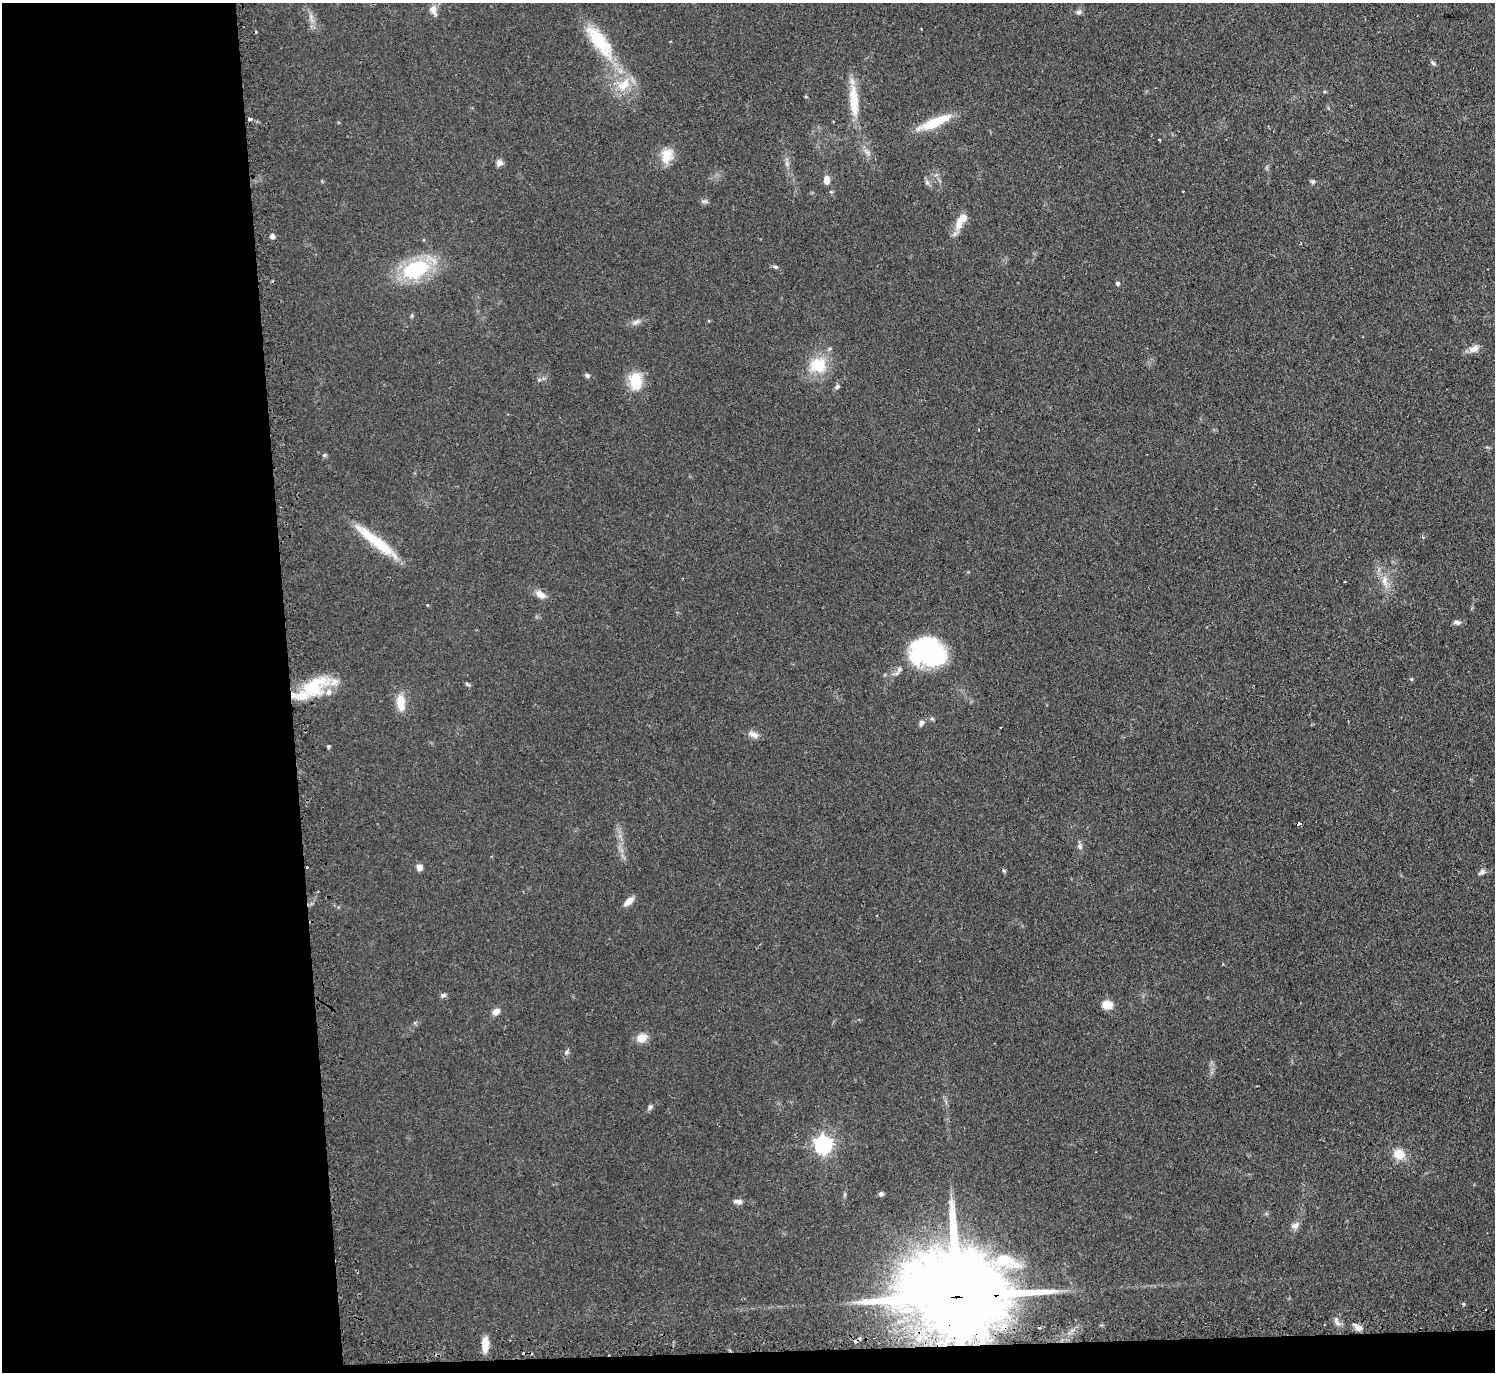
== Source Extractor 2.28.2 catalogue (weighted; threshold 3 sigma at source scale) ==
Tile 7 of 3 x 3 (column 1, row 3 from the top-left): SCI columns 27-1519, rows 150-1519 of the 4533 x 4505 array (HDU 1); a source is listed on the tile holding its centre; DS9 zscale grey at full resolution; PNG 1497 x 1374 px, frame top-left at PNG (2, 3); no overlay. Shown black and unused: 21% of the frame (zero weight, under 2 of 3 exposures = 4% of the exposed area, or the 3 px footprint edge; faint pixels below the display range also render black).
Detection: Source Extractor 2.28.2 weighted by HDU 2 'WHT'; one run over the whole footprint, this tile lists its part. Background 0.0924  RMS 0.0061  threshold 0.0274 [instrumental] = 3 sigma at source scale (4.5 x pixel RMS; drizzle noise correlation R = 1.50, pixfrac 1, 0.05/0.05 arcsec/px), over >= 5 px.
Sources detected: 75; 6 cosmic-ray / hot-pixel residue — not listed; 4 inside a brighter listed object's ellipse — not listed separately; the other 65 listed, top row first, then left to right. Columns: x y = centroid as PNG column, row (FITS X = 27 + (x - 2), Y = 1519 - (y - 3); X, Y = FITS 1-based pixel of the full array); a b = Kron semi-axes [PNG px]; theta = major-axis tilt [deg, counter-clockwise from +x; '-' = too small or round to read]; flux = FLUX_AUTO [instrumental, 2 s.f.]
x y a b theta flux
433 10 15 8 -72 3.7
1078 12 8 6 2 1.6
311 16 9 4 90 2
921 29 2 2 - 0.46
599 41 50 16 -53 35
1433 63 7 5 -38 1.2
623 84 20 13 43 13
854 100 43 10 -86 17
833 122 2 2 - 0.51
934 123 40 10 23 19
1159 140 3 3 - 1
667 156 21 13 72 9.9
499 163 9 8 - 2.5
787 163 9 4 -81 1.9
827 180 10 7 86 4.3
1313 181 5 5 - 1.3
927 182 8 6 -68 1.6
704 201 8 6 1 1.5
959 223 20 9 74 7.8
272 236 5 5 - 2.3
775 267 7 5 -20 1.1
416 269 31 18 21 46
1117 283 5 4 - 1.4
636 322 11 6 25 2.4
1474 349 14 9 21 4.3
818 365 26 21 12 19
587 375 7 5 -27 1.3
635 381 18 13 -83 17
837 387 6 5 - 1.6
324 455 5 5 - 0.91
370 537 52 13 -36 22
1384 581 16 8 -87 5.7
540 594 14 8 -37 4.5
427 605 4 3 - 0.77
1457 622 9 6 1 2.1
928 653 34 24 -19 88
899 669 10 6 69 2.2
1411 679 5 4 - 0.67
313 687 37 21 29 32
401 702 22 10 -84 10
932 719 6 4 -18 0.87
921 723 7 5 63 2
753 735 15 7 -22 3.5
328 746 4 4 - 1.1
1299 824 4 3 - 5.3
1080 846 8 6 -47 1.6
419 867 7 7 - 2.8
1004 871 7 4 -59 0.86
1482 872 10 5 32 1.8
629 901 12 6 43 5.2
443 995 8 5 1 1.4
1107 1005 12 9 -9 6.9
496 1011 9 7 32 3.8
642 1038 12 10 17 6.4
567 1052 7 5 28 1.3
650 1107 8 5 74 1.4
823 1145 7 7 - 240
1399 1154 15 13 -20 8.4
881 1194 5 5 - 1.9
738 1201 12 6 -4 2.7
1295 1226 12 8 42 2.9
957 1296 54 19 1 18000
1337 1322 14 5 -57 2.6
1357 1327 13 6 -34 3.7
485 1344 16 7 89 8.2
Overlapping masked pixels (flux is a lower limit): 1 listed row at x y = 957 1296